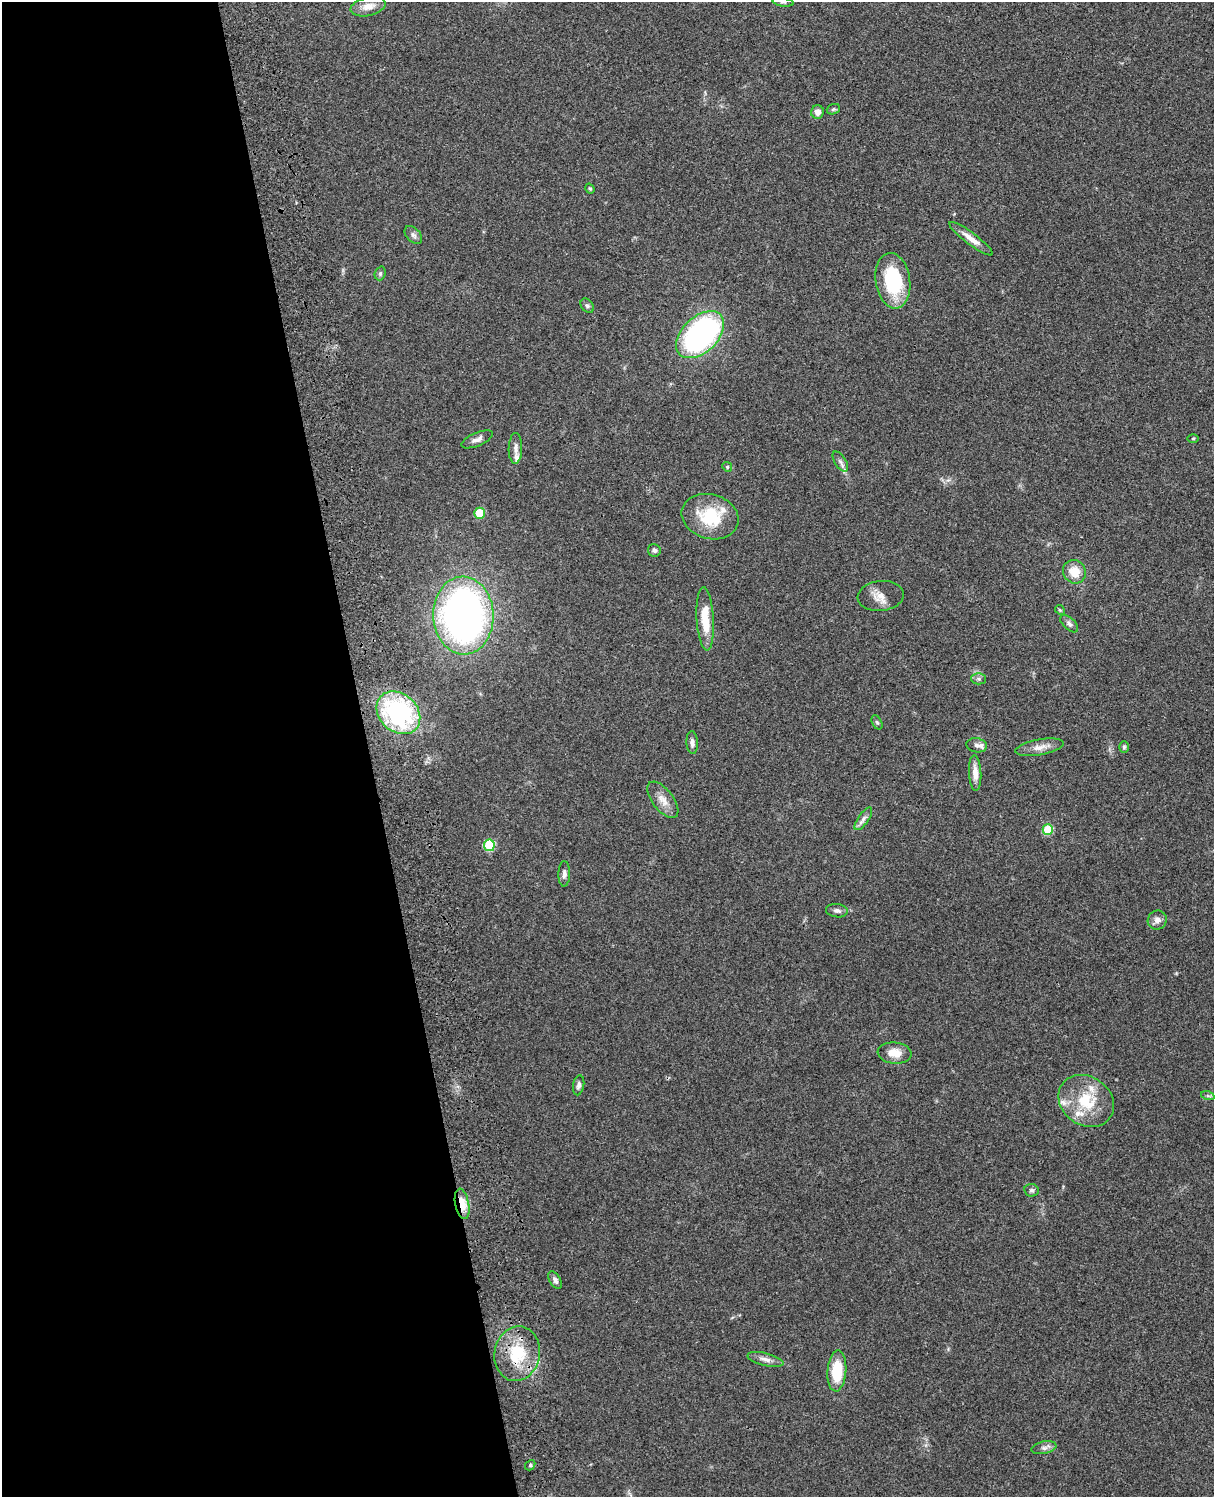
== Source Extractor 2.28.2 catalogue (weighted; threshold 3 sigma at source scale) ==
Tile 5 of 4 x 3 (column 1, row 2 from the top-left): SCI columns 120-1331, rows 1660-3154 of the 5088 x 4927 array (HDU 1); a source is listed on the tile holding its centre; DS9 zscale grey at full resolution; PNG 1216 x 1499 px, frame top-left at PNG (2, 2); each listed source drawn as its Kron ellipse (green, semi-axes under 4 px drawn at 4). Shown black and unused: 30% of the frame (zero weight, under 3 of 4 exposures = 6% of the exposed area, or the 3 px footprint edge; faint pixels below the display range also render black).
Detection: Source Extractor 2.28.2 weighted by HDU 2 'WHT'; one run over the whole footprint, this tile lists its part. Background 0.105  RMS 0.0065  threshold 0.0293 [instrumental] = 3 sigma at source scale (4.5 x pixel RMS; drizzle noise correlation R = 1.50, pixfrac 1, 0.05/0.05 arcsec/px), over >= 5 px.
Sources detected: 57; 5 inside a brighter listed object's ellipse — not listed separately; the other 52 listed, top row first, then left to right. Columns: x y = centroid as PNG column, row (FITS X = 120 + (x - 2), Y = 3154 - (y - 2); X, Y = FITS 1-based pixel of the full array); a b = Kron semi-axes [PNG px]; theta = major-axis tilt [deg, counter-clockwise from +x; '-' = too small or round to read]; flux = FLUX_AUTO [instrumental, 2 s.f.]
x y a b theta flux
783 2 11 4 -8 1.3
368 6 18 9 13 6.5
833 109 7 5 20 0.87
818 112 7 6 - 3.6
590 189 5 4 - 1
413 235 11 6 -47 2.2
971 239 27 6 -37 6.7
380 273 7 5 70 1.2
893 281 28 17 -82 44
587 306 8 5 -49 1.5
700 335 28 17 44 160
1193 438 6 3 1 0.64
477 439 17 6 23 3.4
515 448 15 7 88 3.3
840 461 11 5 -57 2.2
727 467 5 4 - 0.84
480 513 5 5 - 19
710 517 29 22 -16 29
654 550 6 6 - 1.8
1074 572 12 11 - 10
881 596 23 15 6 7.6
1060 610 5 4 - 0.78
463 615 39 30 -87 290
705 619 32 8 -86 17
1069 624 11 6 -43 2.1
979 679 7 5 -1 1.6
398 713 24 19 -42 95
877 722 7 5 -61 1
692 743 11 5 -87 2.8
977 745 10 7 -9 2.5
1040 747 24 8 10 5.9
1124 747 6 5 - 1.2
975 773 18 6 -88 6.1
663 800 21 10 -53 7
863 819 13 5 55 2.9
1048 830 5 5 - 25
489 845 6 5 - 37
564 874 13 6 88 2.6
837 911 11 6 -7 2.2
1157 920 10 9 - 3.8
894 1053 17 10 -6 8.5
579 1085 10 5 79 2.1
1208 1096 7 4 -18 1.2
1086 1101 29 24 -35 27
1032 1190 7 6 - 1.5
462 1204 15 7 -78 12
555 1280 10 5 -59 2.1
517 1354 28 22 79 29
765 1359 18 6 -13 4
837 1371 20 9 86 22
1044 1448 13 6 12 2.6
530 1465 5 4 - 1
Overlapping masked pixels (flux is a lower limit): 2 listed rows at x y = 462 1204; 517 1354
Isophote crosses this tile's border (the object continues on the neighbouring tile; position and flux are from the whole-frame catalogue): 1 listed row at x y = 783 2